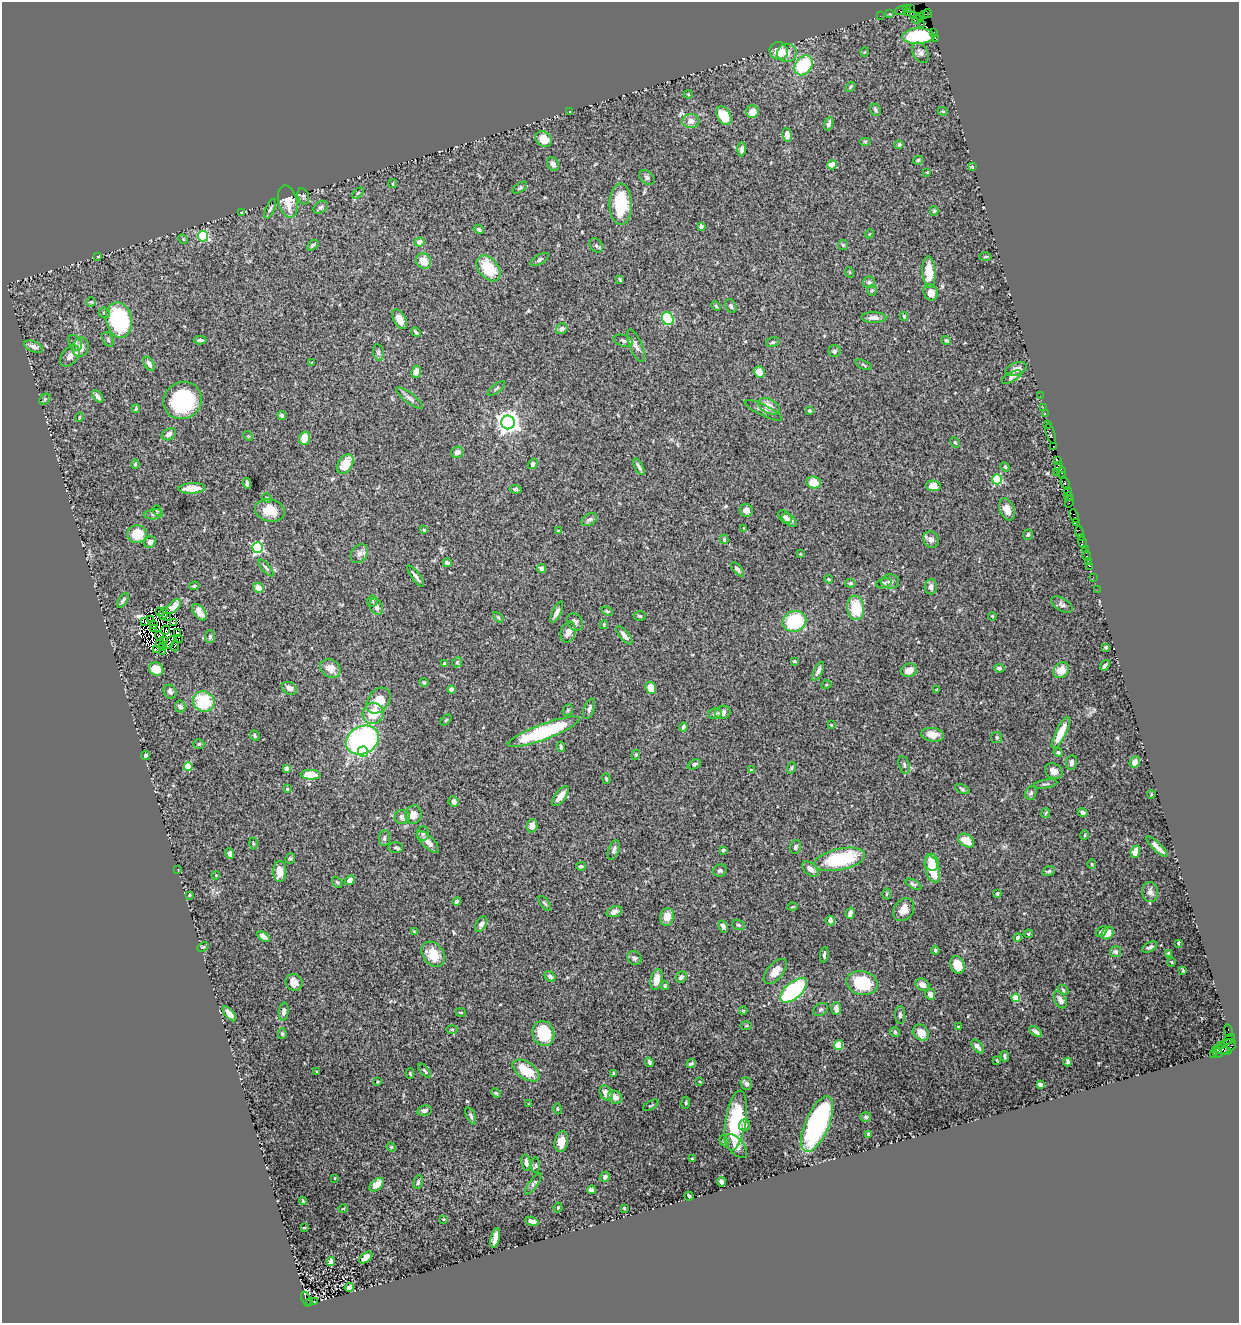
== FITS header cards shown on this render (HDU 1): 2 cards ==
NAXIS1  =                 1237
NAXIS2  =                 1321

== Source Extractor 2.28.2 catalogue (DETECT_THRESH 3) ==
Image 1237 x 1321 px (HDU 1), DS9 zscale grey, 1 PNG px = 1 image px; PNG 1241 x 1325 px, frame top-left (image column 1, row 1321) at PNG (2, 2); each listed source drawn as its Kron ellipse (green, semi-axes under 4 px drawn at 4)
Background 0.826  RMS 0.026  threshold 0.0776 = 3 sigma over >= 5 px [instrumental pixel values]
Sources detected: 452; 9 with non-positive FLUX_AUTO (blend fragments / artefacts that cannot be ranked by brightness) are neither listed nor drawn; the other 443 listed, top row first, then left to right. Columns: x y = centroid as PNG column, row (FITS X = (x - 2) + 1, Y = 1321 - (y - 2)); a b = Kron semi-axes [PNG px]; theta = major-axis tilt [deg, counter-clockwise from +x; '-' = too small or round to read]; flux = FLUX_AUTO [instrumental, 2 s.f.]
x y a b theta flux
906 8 3 3 - 20
910 8 3 2 - 13
901 10 6 4 21 170
907 12 4 3 - 80
890 14 4 3 - 1.7
928 14 4 4 - 82
924 15 4 2 - 130
880 16 2 2 - 19
914 16 3 2 - 56
920 17 3 2 - 21
916 19 4 2 - 24
921 24 3 2 - 33
934 32 4 3 - 110
919 36 16 8 3 110
935 38 4 2 - 27
779 51 9 8 - 31
865 52 4 3 - 1.4
787 53 9 9 - 11
920 53 11 7 -63 7.2
804 65 11 8 54 100
850 87 5 3 - 2
688 94 4 4 - 1.7
875 110 6 5 - 3.8
570 111 4 2 - 1
943 111 5 4 - 1.8
752 112 6 6 - 19
724 116 10 6 -59 35
691 121 8 7 - 12
829 124 7 4 69 6.5
787 135 7 4 -82 10
543 139 9 7 -40 24
865 141 6 4 0 2.3
899 145 4 4 - 4.1
741 149 7 4 90 5.4
918 160 5 4 - 2.9
553 164 7 5 -62 6.9
832 165 5 4 - 25
973 166 3 3 - 14
927 172 3 2 - 1.5
647 177 9 6 -41 4.9
393 184 4 3 - 2.1
520 188 8 4 35 2.4
358 193 6 4 44 2.1
303 196 8 5 -73 3.5
288 201 16 9 -76 33
621 204 21 11 -90 78
320 207 8 5 35 5.3
270 209 10 3 66 3.5
934 211 5 4 - 2.3
242 212 4 3 - 1.6
701 226 4 4 - 5.7
479 229 5 4 - 4.5
869 234 4 3 - 1.6
203 236 5 5 - 180
183 239 5 4 - 1.6
419 242 5 4 - 9.9
313 245 7 3 39 2.9
596 245 8 6 -49 3.8
843 245 5 5 - 2.6
98 256 4 2 - 1.2
985 257 6 3 1 1.8
540 260 10 4 31 3.7
424 261 8 7 - 20
488 268 15 9 -51 62
849 272 5 3 - 1.6
929 272 16 6 -87 30
620 279 4 2 - 2
869 282 6 5 - 3.8
872 290 5 5 - 2.6
931 292 8 7 - 14
91 302 4 4 - 2
716 306 5 3 - 1.7
731 306 7 5 -62 3.5
104 313 6 5 - 2.9
904 316 4 4 - 3.9
668 318 7 5 -65 75
874 318 12 5 -2 9.5
399 319 11 6 -61 13
119 320 18 13 -78 220
562 329 6 5 - 6.6
416 332 5 3 - 3
108 339 8 5 -65 3.2
200 340 6 3 -4 4
946 340 5 4 - 2.4
623 341 10 5 -16 4.5
773 342 6 5 - 2.9
75 343 8 6 -59 5.5
636 346 17 6 -67 8.4
34 347 9 5 -23 7.6
80 347 10 8 72 17
835 351 6 6 - 4.1
378 352 8 5 -80 3.5
70 356 12 7 50 13
312 363 4 3 - 1.6
149 364 8 4 -61 8.1
863 365 9 3 -25 2.6
1016 369 11 6 18 10
416 372 6 4 82 11
759 372 6 5 - 17
1012 377 11 5 29 5.1
496 388 10 3 38 2.8
98 396 7 4 -51 6.3
1040 396 2 2 - 24
409 398 16 5 -37 7
45 399 6 5 - 2.1
183 400 19 18 - 120
769 406 11 7 -27 16
1043 407 2 2 - 35
136 409 4 3 - 2.1
763 410 20 5 -26 8.1
809 411 4 4 - 3.1
1045 413 2 2 - 29
282 415 4 4 - 5
79 417 4 3 - 1.4
508 422 7 6 - 1500
1047 424 3 2 - 65
169 434 7 5 29 6.8
1051 434 10 3 -71 160
248 436 5 4 - 2.3
304 438 7 5 70 28
955 442 5 4 - 2.3
1054 446 3 2 - 43
457 452 6 5 - 8
1058 461 3 3 - 71
135 464 4 4 - 2.1
345 464 11 7 57 37
533 464 5 4 - 5.7
1059 465 4 2 - 80
639 467 9 3 -60 4.4
1005 467 5 4 - 2.1
1056 472 2 2 - 30
1062 473 6 3 -89 130
1062 476 3 3 - 83
997 479 5 4 - 120
814 482 7 6 - 29
247 483 5 3 - 5.5
1065 483 6 3 -72 220
933 486 7 5 -6 15
192 488 13 5 2 25
515 489 6 3 -7 3.1
1068 491 4 2 - 49
1069 496 4 3 - 140
267 498 5 4 - 2.1
1069 501 6 2 73 99
1007 509 11 7 -68 16
270 510 15 11 -13 29
746 510 6 6 - 8.4
157 511 5 4 - 2.4
154 514 9 5 7 5.3
1074 516 7 3 -67 110
785 517 8 5 -44 5.4
589 520 8 5 31 4.6
790 520 8 5 -40 5.6
1076 522 4 2 - 81
744 528 4 3 - 1.4
424 530 3 3 - 2.6
558 531 3 3 - 2.3
1079 532 6 3 -79 140
137 534 10 9 - 39
1028 534 5 4 - 3.2
1081 537 3 2 - 48
724 539 5 4 - 2.8
931 540 8 7 - 10
150 542 6 5 - 5.9
1082 542 6 3 -75 90
258 547 5 5 - 230
1085 549 2 2 - 15
359 554 10 7 51 8
800 554 3 3 - 1.3
1087 556 5 3 - 80
1088 561 2 2 - 17
447 563 4 4 - 3.8
1090 566 3 2 - 57
266 568 10 4 -49 3.8
541 568 4 4 - 7.3
738 569 9 4 -51 3.8
416 576 13 4 -54 6.4
1093 577 2 2 - 16
829 579 4 3 - 1.9
890 582 9 7 -2 9.4
850 583 5 4 - 3.3
884 583 8 5 20 3.2
194 586 5 3 - 2.3
931 587 7 6 - 7.9
258 588 5 4 - 13
1097 590 2 2 - 14
123 600 8 4 55 4.4
372 601 5 5 - 3.1
1062 605 12 6 -31 5.3
174 606 9 5 46 9.2
376 607 8 6 -64 10
856 608 12 8 -84 51
607 611 6 3 -25 1.9
159 612 3 2 - 1.3
199 612 9 5 -54 18
557 612 11 4 65 7.7
163 614 6 2 74 1.5
640 616 6 4 -1 2.9
992 616 4 3 - 1.3
166 617 3 2 - 0.29
498 617 6 3 -46 1.9
150 619 3 2 - 2.1
794 621 12 10 22 100
144 622 4 2 - 3.2
575 622 9 7 -58 6.6
173 623 3 2 - 0.55
154 625 3 2 - 2
604 625 4 3 - 1.9
153 628 3 2 - 4
166 630 4 2 - 2.1
568 632 10 7 71 14
178 633 2 2 - 1.1
624 635 11 4 -50 7.9
160 636 5 2 - 2.5
210 637 6 5 - 3.5
179 639 3 2 - 2
164 640 3 2 - 1.2
170 642 7 2 58 3.1
159 644 2 2 - 1.9
175 646 5 2 - 2.6
163 647 4 2 - 1.9
1106 647 4 3 - 3.1
156 650 4 2 - 1.2
163 651 3 2 - 1.3
794 661 3 3 - 1.9
457 662 5 4 - 2.3
444 663 3 3 - 3.1
1105 665 6 3 52 3.7
330 668 11 8 -33 17
999 668 5 4 - 3.7
156 669 7 6 - 30
909 670 8 6 21 16
1061 670 8 7 - 21
818 671 10 4 64 7.2
424 682 4 4 - 3
826 685 5 3 - 1.5
289 688 8 6 -27 8.9
651 688 6 5 - 25
451 689 4 4 - 8.7
937 690 4 3 - 1.9
170 692 7 6 - 5.2
378 701 14 10 52 28
204 702 11 10 - 71
180 706 6 5 - 6.5
589 709 11 5 68 4.8
568 710 6 5 - 2.5
723 712 8 6 22 8.1
373 713 10 10 - 39
715 714 7 5 12 6.4
446 720 6 4 46 2.2
831 725 3 3 - 1.5
683 727 4 3 - 3.7
544 732 38 7 20 170
1061 733 17 5 64 33
933 735 11 7 -7 15
255 736 6 4 -64 2.8
997 738 5 5 - 3.1
362 740 17 13 29 350
199 744 5 4 - 2.4
561 747 5 3 - 2.7
363 752 5 5 - 53
1058 752 4 4 - 3.3
636 755 5 4 - 2
145 756 4 3 - 4.2
1071 762 7 5 83 6.3
1135 762 6 5 - 9.5
694 764 7 4 23 3.9
904 765 9 5 -75 5
188 766 4 4 - 62
791 768 6 4 74 2.3
287 769 4 4 - 14
751 770 3 3 - 1.7
1054 771 9 7 -30 9.6
311 775 10 5 -3 38
606 779 5 3 - 2.7
1046 784 12 3 9 2.8
287 789 4 4 - 2.3
962 789 8 4 -25 2.8
1031 793 7 5 68 3.4
1151 794 4 2 - 1.3
561 796 12 5 53 16
453 802 5 5 - 6.8
1083 812 5 3 - 4.6
1046 813 5 4 - 2.2
413 815 9 8 - 15
402 817 7 7 - 9.1
532 826 6 5 - 9.6
423 833 7 6 - 5.1
1085 835 5 3 - 1.5
384 838 7 5 81 4.7
966 841 9 6 -34 21
428 842 14 6 -44 12
253 843 6 3 -89 1.7
395 847 7 5 2 3.7
795 847 7 5 71 3.8
1157 847 14 3 -44 10
614 850 10 5 70 5
723 850 3 3 - 2.6
1135 852 6 4 68 16
229 853 5 4 - 4.1
290 859 5 4 - 2.8
840 859 26 10 12 130
932 862 9 7 -79 25
1092 864 5 4 - 2
581 866 5 4 - 3.4
810 869 9 6 -41 12
932 869 14 7 -74 50
178 870 4 2 - 1.1
280 871 10 6 -90 20
720 871 7 6 - 3.6
1049 871 6 4 19 3.2
216 875 4 3 - 1.4
350 880 5 4 - 7.9
337 882 6 4 -53 2.4
913 884 9 4 -28 4.1
1150 892 10 8 -80 7.1
997 893 3 3 - 3.7
887 894 5 3 - 1.8
189 895 4 3 - 1.8
456 901 4 4 - 4.2
545 903 8 4 -53 2.8
792 907 5 3 - 1.7
904 910 12 9 55 18
614 912 8 5 20 6.6
850 913 5 4 - 7
667 917 9 7 78 16
830 921 5 4 - 8.6
481 924 8 5 60 5.2
738 925 6 5 - 2.7
723 927 6 4 -65 6.5
414 931 4 3 - 1.4
1102 931 6 4 44 5.9
1108 933 7 5 47 19
1028 934 5 4 - 2.5
263 937 7 4 -34 8.2
1018 938 4 4 - 5.1
1178 943 3 3 - 1.8
203 947 6 3 24 1.8
1150 947 8 4 28 4.5
935 950 4 3 - 2.8
1116 952 5 5 - 4.6
1168 953 4 3 - 1.6
433 954 14 10 -51 35
824 955 8 3 83 3.6
634 958 7 6 - 4.5
1172 962 4 3 - 1.4
957 965 9 7 -71 27
1183 970 3 2 - 1.8
775 971 15 7 49 16
550 976 6 4 -36 4.2
681 977 6 5 - 3.9
656 979 10 5 77 19
294 982 9 8 - 12
862 983 16 12 -13 78
922 985 7 5 -33 9.9
665 986 4 4 - 3.6
794 990 16 8 41 190
1063 990 6 4 -47 2.3
930 994 6 5 - 6.9
1016 998 4 4 - 52
1060 1000 9 5 -61 9.3
836 1008 6 4 90 11
821 1009 8 6 34 4.4
743 1011 4 4 - 1.5
284 1012 9 5 83 6.2
461 1012 5 3 - 1.7
229 1014 9 4 -51 9.8
900 1015 9 5 90 4.3
746 1026 5 3 - 1.9
958 1027 3 2 - 1.9
452 1029 6 4 -1 2.1
1036 1031 7 4 -36 6.5
1228 1031 6 3 -82 110
895 1032 5 5 - 2.5
543 1033 13 10 -74 76
921 1033 9 7 -50 19
282 1034 5 4 - 2.4
1229 1039 7 4 40 48
839 1045 5 4 - 39
1222 1045 4 2 - 270
978 1046 8 4 -49 6.4
1226 1046 11 6 24 200
1231 1046 5 3 - 80
1222 1050 10 2 -11 170
1217 1052 6 4 -40 120
1213 1054 3 3 - 35
1005 1056 5 3 - 3.2
997 1060 4 3 - 1.7
649 1062 5 3 - 3
1068 1062 4 3 - 3.4
691 1064 5 3 - 3.2
425 1071 8 3 -50 2.6
526 1071 15 8 -34 43
317 1072 3 2 - 1.3
613 1073 4 2 - 1.9
410 1074 5 4 - 1.9
378 1082 3 2 - 1.7
700 1082 4 2 - 1.2
746 1084 6 5 - 6.2
1041 1085 4 4 - 16
496 1093 5 3 - 1.9
606 1093 8 6 -59 13
615 1097 7 6 - 11
686 1103 6 3 83 1.7
529 1104 3 3 - 1.4
651 1105 8 3 30 1.8
558 1109 5 4 - 2
424 1111 7 5 9 5
471 1116 9 4 -69 4
866 1117 5 5 - 3.5
736 1121 30 10 81 120
817 1124 30 12 67 310
745 1125 6 5 - 6.4
869 1134 4 3 - 3.8
724 1141 6 4 -70 2.9
561 1142 10 6 78 19
736 1146 14 7 -48 11
391 1147 5 4 - 1.6
693 1159 3 3 - 2.3
526 1162 8 4 -83 8.7
536 1165 8 4 88 2.5
605 1177 5 4 - 4.1
335 1178 3 2 - 0.99
418 1182 7 4 75 3.2
721 1182 5 4 - 5.9
533 1184 13 4 53 3.8
376 1185 8 5 41 12
591 1190 4 3 - 4.3
689 1196 4 3 - 4.9
303 1201 4 2 - 1.6
558 1207 5 3 - 1.8
624 1208 3 3 - 2.1
343 1209 4 3 - 1.5
444 1219 3 2 - 1.4
532 1221 7 3 -15 8.3
304 1228 3 2 - 1.2
495 1238 10 4 75 13
366 1257 7 4 39 14
331 1261 4 4 - 8.2
349 1287 5 4 - 7.6
306 1299 8 4 -71 740
314 1302 3 3 - 130
309 1303 3 2 - 240
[9 non-positive-flux detections neither listed nor drawn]